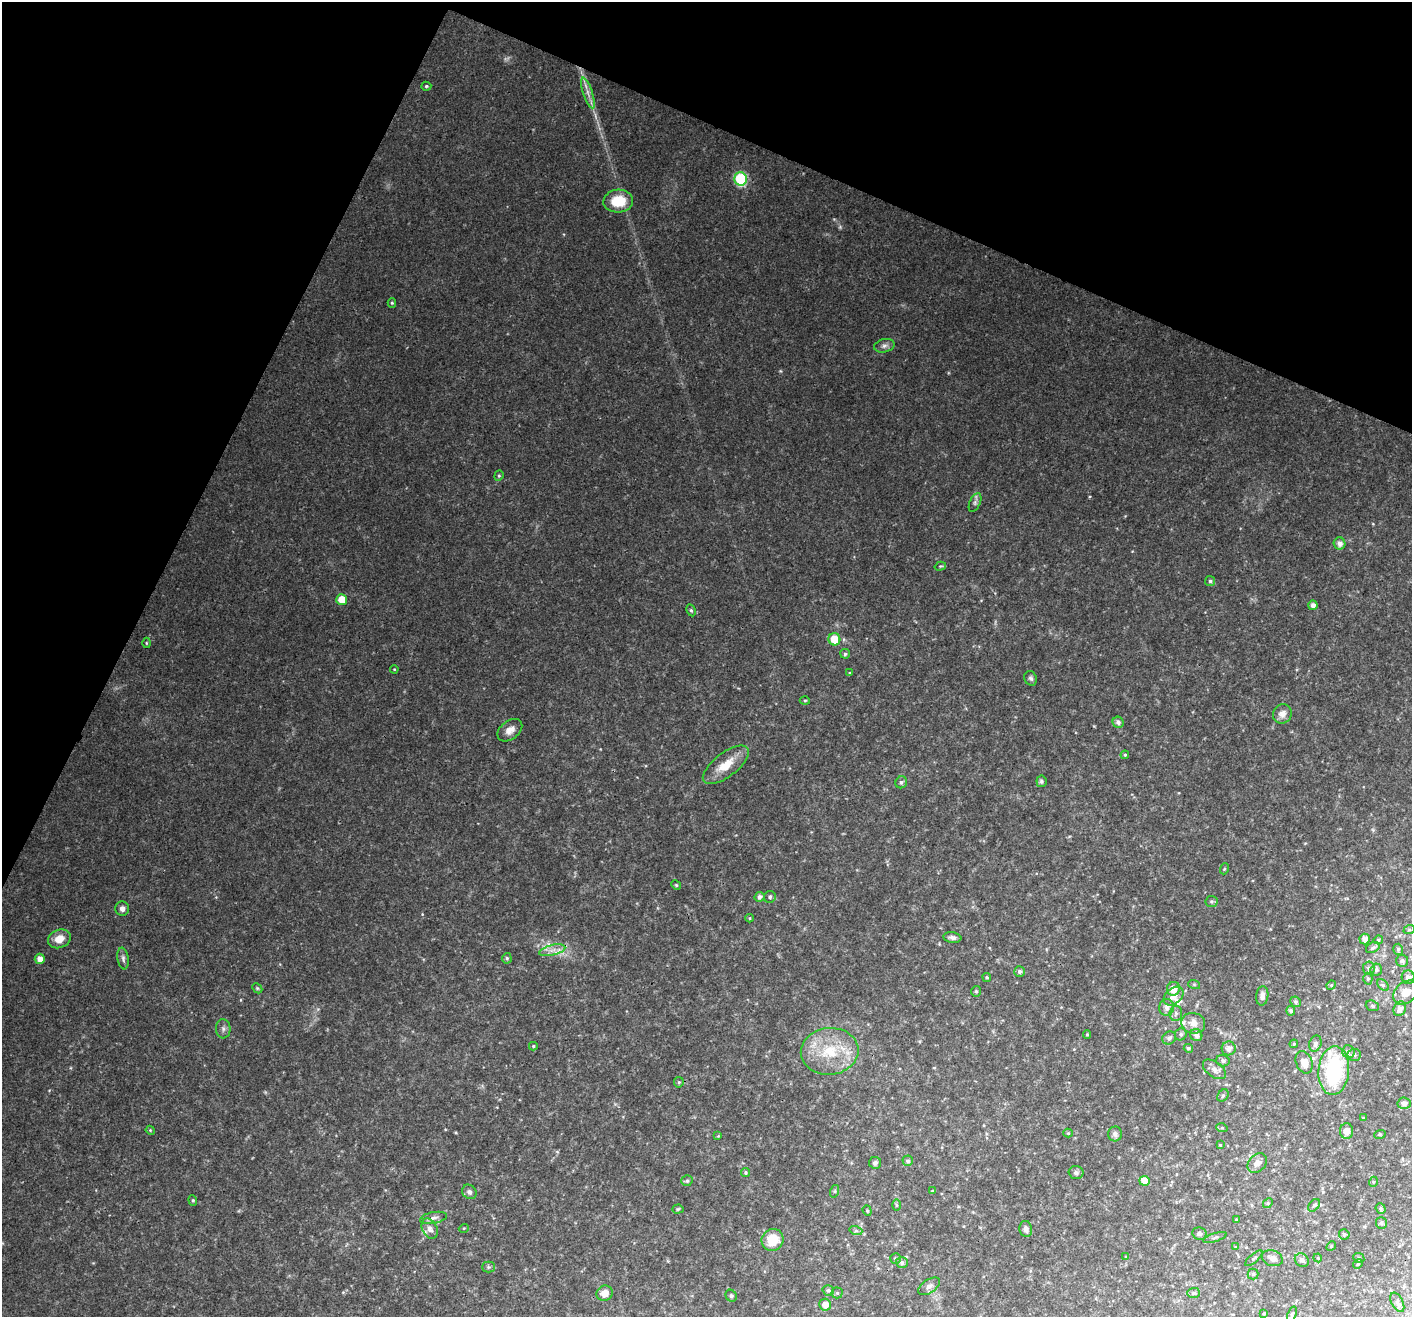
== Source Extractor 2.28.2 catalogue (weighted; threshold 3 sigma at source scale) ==
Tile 2 of 4 x 4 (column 2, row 1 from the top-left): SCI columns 1462-2871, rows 4296-5610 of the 5733 x 5895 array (HDU 1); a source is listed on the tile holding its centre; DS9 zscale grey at full resolution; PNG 1414 x 1319 px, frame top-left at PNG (2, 2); each listed source drawn as its Kron ellipse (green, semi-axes under 4 px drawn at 4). Shown black and unused: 22% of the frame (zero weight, under 3 of 4 exposures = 5% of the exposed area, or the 3 px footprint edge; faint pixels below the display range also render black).
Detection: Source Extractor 2.28.2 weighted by HDU 2 'WHT'; one run over the whole footprint, this tile lists its part. Background 0.033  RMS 0.0036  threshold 0.0163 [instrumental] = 3 sigma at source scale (4.5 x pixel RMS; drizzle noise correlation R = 1.50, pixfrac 1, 0.0396/0.0396 arcsec/px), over >= 5 px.
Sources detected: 156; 1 too faint to see at this stretch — neither listed nor drawn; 5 inside a brighter listed object's ellipse — not listed separately; the other 150 listed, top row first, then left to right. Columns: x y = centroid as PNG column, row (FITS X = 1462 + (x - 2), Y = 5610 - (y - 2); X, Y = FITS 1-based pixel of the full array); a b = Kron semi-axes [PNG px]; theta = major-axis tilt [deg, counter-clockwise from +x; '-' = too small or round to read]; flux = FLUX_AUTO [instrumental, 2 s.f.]
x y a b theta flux
426 86 5 4 - 0.56
588 93 16 4 -72 2.5
741 179 7 6 - 37
618 201 15 11 5 9.7
392 303 4 4 - 0.46
884 346 10 6 14 1.4
499 476 5 4 - 0.54
975 503 10 5 66 1
1339 543 6 6 - 1.8
940 566 6 4 18 0.45
1210 581 5 5 - 0.64
342 599 5 5 - 5.6
1313 605 5 4 - 1.8
691 610 6 4 -62 0.63
834 639 6 6 - 7.9
146 643 5 3 - 0.35
845 654 5 5 - 0.67
394 669 4 3 - 0.31
850 673 4 3 - 0.34
1031 678 7 6 - 0.9
805 700 5 3 - 0.38
1282 714 10 9 - 2.4
1118 722 6 5 - 1.4
510 730 14 9 38 2.8
1125 755 4 3 - 0.45
726 765 27 12 38 7
1041 781 6 5 - 0.76
901 782 6 5 - 0.93
1224 869 5 3 - 0.37
676 885 5 4 - 0.42
759 897 5 5 - 1.3
770 897 6 6 - 0.75
1211 901 6 6 - 0.7
122 909 7 7 - 1.6
750 918 4 3 - 0.34
1409 930 6 3 18 0.46
952 937 9 5 -8 1.2
59 939 12 9 21 4.6
1365 939 5 5 - 2
1378 940 5 4 - 0.55
1373 948 7 5 28 0.94
1398 949 5 5 - 0.75
552 950 13 5 14 2.2
507 958 5 4 - 0.6
40 959 5 5 - 2.5
123 959 11 5 -81 1.2
1402 961 6 6 - 1.1
1369 968 6 6 - 0.97
1376 970 6 5 - 0.77
1019 971 5 5 - 1
987 977 4 4 - 0.45
1408 977 6 6 - 1.5
1368 979 6 4 88 0.59
1194 984 6 4 -19 0.51
1331 985 5 4 - 0.41
1383 985 7 4 -44 0.69
257 988 6 4 -45 0.49
1173 989 7 6 - 4.1
976 991 5 4 - 0.55
1406 993 14 10 42 4.7
1173 996 11 8 39 2.9
1262 996 9 6 83 1.6
1296 1002 5 5 - 0.81
1372 1006 7 5 -21 0.54
1167 1007 8 7 - 2.1
1400 1009 7 6 - 2.3
1291 1011 5 4 - 0.92
1176 1013 7 6 - 1.1
1193 1023 12 10 -15 3.7
223 1029 9 7 -86 1.3
1087 1034 4 4 - 0.4
1181 1034 6 5 - 0.87
1196 1035 6 6 - 1.5
1169 1038 7 6 - 1.2
1315 1043 8 6 71 1.1
1294 1044 4 4 - 0.4
533 1046 4 4 - 0.51
1188 1048 4 4 - 0.79
1229 1048 7 7 - 2.1
830 1051 29 23 7 17
1348 1052 6 6 - 1.1
1354 1055 7 6 - 1
1223 1061 7 5 -12 0.96
1304 1062 12 8 -66 3.9
1214 1069 13 7 -36 2.2
1334 1071 24 15 85 32
679 1082 5 5 - 0.54
1223 1095 6 5 - 0.64
1404 1103 7 5 -4 1.4
1363 1118 4 4 - 0.34
1222 1128 6 3 -17 0.41
150 1130 4 3 - 0.33
1346 1131 8 6 -89 2.9
1068 1133 4 4 - 0.38
1115 1134 7 7 - 1.1
1380 1134 6 4 19 0.45
718 1136 4 4 - 0.32
1220 1145 3 3 - 0.34
908 1161 5 5 - 0.82
875 1163 6 6 - 0.89
1257 1163 11 8 46 2
745 1172 4 4 - 0.54
1076 1173 7 6 - 0.94
687 1181 5 5 - 0.62
1144 1181 5 5 - 3.9
1373 1182 5 3 - 0.34
835 1191 6 4 72 0.47
932 1191 3 3 - 0.31
469 1192 8 6 -48 1.2
193 1200 5 4 - 0.55
1268 1203 5 4 - 0.5
896 1205 6 4 -89 0.49
1314 1205 7 4 52 0.69
678 1209 5 4 - 0.49
1381 1209 5 4 - 0.66
867 1211 5 4 - 0.47
433 1218 14 5 10 1.6
1236 1219 4 3 - 0.4
1381 1223 6 5 - 0.62
464 1228 5 3 - 0.32
430 1229 11 7 -62 2.1
1026 1229 8 6 -78 1.3
856 1231 6 4 -17 0.62
1199 1234 7 6 - 0.8
1344 1234 5 5 - 0.76
1215 1237 12 2 17 0.48
773 1240 11 10 - 8.9
1331 1246 5 4 - 0.49
1235 1247 4 2 - 0.23
1126 1256 4 2 - 0.26
895 1258 5 5 - 0.63
1254 1258 11 4 41 0.64
1272 1258 11 7 -21 1.9
1318 1258 4 3 - 0.32
1359 1258 6 5 - 0.6
1302 1260 7 6 - 1.1
902 1262 6 5 - 1.1
1358 1264 5 4 - 0.52
488 1267 6 5 - 0.65
1253 1274 5 5 - 0.54
929 1286 12 6 33 1.6
828 1290 6 5 - 0.68
605 1293 8 7 - 3.4
837 1293 5 5 - 0.58
1194 1293 6 5 - 0.76
731 1296 6 5 - 0.67
1397 1302 10 6 -63 1
825 1305 6 6 - 2.6
1264 1314 4 3 - 0.36
1292 1314 8 4 69 0.53
Unlisted compact peaks at least as high as the median listed source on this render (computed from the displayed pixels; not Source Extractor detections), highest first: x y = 780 371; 422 914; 456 1133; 1090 496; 834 219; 49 1090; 1373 830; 840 226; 1125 516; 241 1000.